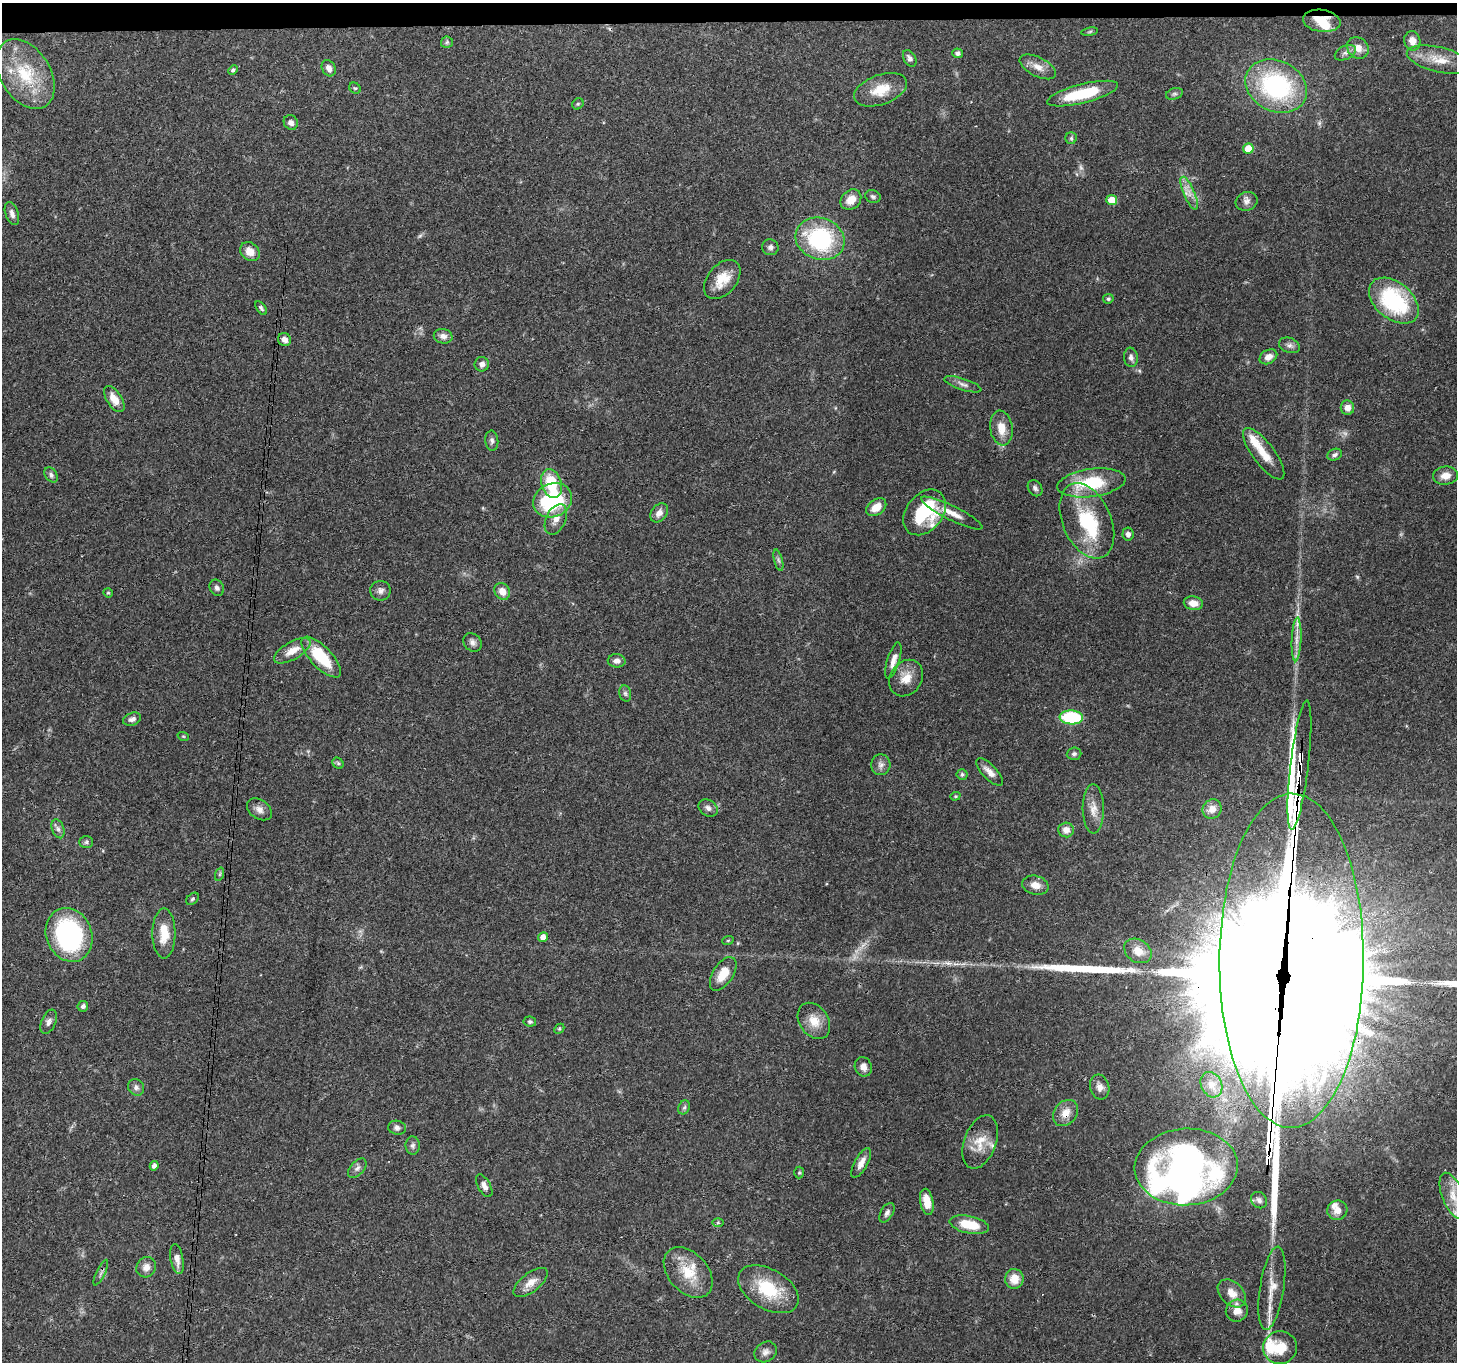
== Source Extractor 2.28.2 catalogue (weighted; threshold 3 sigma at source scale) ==
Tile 2 of 3 x 3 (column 2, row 1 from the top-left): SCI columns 1462-2916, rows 2878-4237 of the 4380 x 4454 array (HDU 1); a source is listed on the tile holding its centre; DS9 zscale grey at full resolution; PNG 1459 x 1364 px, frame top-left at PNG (2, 3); each listed source drawn as its Kron ellipse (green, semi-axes under 4 px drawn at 4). Shown black and unused: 2% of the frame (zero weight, under 3 of 4 exposures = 6% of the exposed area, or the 3 px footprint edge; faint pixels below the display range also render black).
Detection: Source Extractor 2.28.2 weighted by HDU 2 'WHT'; one run over the whole footprint, this tile lists its part. Background 0.0815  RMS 0.0035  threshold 0.0158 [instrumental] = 3 sigma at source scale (4.5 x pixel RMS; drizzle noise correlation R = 1.50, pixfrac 1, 0.05/0.05 arcsec/px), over >= 5 px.
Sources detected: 159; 3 too faint to see at this stretch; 5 inside a brighter object's white glare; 1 cosmic-ray / hot-pixel residue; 4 long thin detections or spike segments (spike, bleed or trail) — neither listed nor drawn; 5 inside a brighter listed object's ellipse — not listed separately; the other 141 listed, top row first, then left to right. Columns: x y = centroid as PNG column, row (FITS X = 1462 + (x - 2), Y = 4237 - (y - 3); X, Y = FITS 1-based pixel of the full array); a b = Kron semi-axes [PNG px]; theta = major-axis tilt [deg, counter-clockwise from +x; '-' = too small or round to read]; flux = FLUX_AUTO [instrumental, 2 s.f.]
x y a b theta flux
1322 21 19 11 -7 7.9
1090 32 8 4 9 0.54
1412 41 10 8 -78 2.7
447 42 6 5 - 0.61
1358 48 11 10 - 3.2
958 53 5 5 - 0.93
1345 53 11 6 26 1.4
910 58 9 6 -60 1.4
1439 60 33 12 -13 7.3
1038 67 20 9 -27 3.5
329 68 8 6 -60 1.8
233 70 5 4 - 0.89
25 74 38 25 -58 19
1276 86 32 25 -27 47
355 88 6 5 - 0.54
880 90 27 15 20 8.3
1082 94 36 9 14 17
1174 94 9 5 18 0.75
578 104 6 5 - 0.49
291 122 7 6 - 1.5
1071 138 6 6 - 0.67
1248 149 5 5 - 5.6
1189 193 18 5 -66 2.8
873 196 8 6 -18 0.88
851 200 11 9 44 4.7
1112 200 5 5 - 5.3
1247 201 11 9 18 1.7
12 214 12 6 -71 1.5
820 239 25 20 -20 37
770 247 8 8 - 1.3
250 252 10 8 -41 3.5
722 279 22 14 50 6.9
1108 299 5 4 - 0.71
1394 301 28 18 -40 34
261 308 8 4 -55 0.72
443 336 9 7 -11 1.8
284 340 7 6 - 1.9
1289 345 11 7 -22 1.4
1131 357 9 7 -85 1.4
1268 357 9 7 28 2.8
482 364 7 7 - 1.4
963 384 19 5 -18 1.8
114 399 15 7 -57 4
1347 408 7 6 - 2.6
1001 428 17 11 -81 4.7
492 441 10 6 -86 1.1
1264 454 31 11 -53 6.6
1335 455 7 5 23 0.96
51 475 8 6 -56 0.96
1445 476 13 9 8 3
1091 483 34 14 8 18
551 484 15 10 -72 12
1035 488 9 6 -56 1.1
553 500 20 16 25 30
876 507 11 7 36 4.2
925 512 25 18 52 26
659 513 10 7 51 2.2
952 513 34 7 -26 4.6
556 519 16 10 65 3.4
1087 521 40 24 -66 25
1128 534 6 6 - 1.1
778 560 11 3 -75 0.81
217 588 8 6 -63 1.2
380 591 10 10 - 1.6
502 591 9 7 -56 3.5
108 593 5 4 - 0.41
1193 603 9 7 -9 3.2
1297 639 22 4 87 2.9
472 642 10 8 -46 1.5
292 651 20 9 30 4.4
321 657 26 10 -46 15
893 660 19 6 73 2.7
617 661 9 6 -2 1.8
906 678 19 15 55 5.2
625 693 8 6 -75 0.86
1071 717 11 7 -3 24
132 719 9 6 21 1.3
183 736 6 3 -18 0.37
1074 754 7 6 - 0.87
338 763 6 5 - 0.6
881 765 10 9 - 1.7
1299 765 65 9 83 1100
989 772 18 7 -46 2.7
962 774 5 5 - 0.77
955 796 5 4 - 0.42
708 808 10 7 -34 1.5
259 809 13 9 -35 2.2
1093 809 24 10 -89 4.1
1212 809 10 9 - 3.3
58 829 10 6 -69 1.3
1066 830 7 7 - 2.5
86 842 7 6 - 0.74
220 874 7 4 71 0.56
1035 885 13 9 -15 3.1
193 899 7 5 41 0.62
164 933 25 11 90 6.8
69 935 27 23 -68 55
543 937 5 5 - 2.4
728 940 6 3 19 0.37
1138 951 15 11 -33 4.8
1291 961 167 72 90 18000
723 974 19 10 57 6.1
83 1006 5 5 - 1
814 1021 20 14 -55 5.4
49 1022 13 7 67 1.6
530 1022 6 5 - 0.72
559 1029 5 4 - 0.45
863 1067 10 8 -67 2.2
1211 1085 13 10 -64 3.1
136 1087 8 7 - 1.3
1100 1087 12 9 -73 2.2
684 1107 7 5 67 0.79
1065 1113 14 11 52 4.1
397 1128 9 7 -9 1.3
980 1142 28 16 70 7.1
413 1145 9 7 89 1.2
861 1163 16 6 61 2.9
154 1166 4 4 - 1.5
1186 1167 51 38 3 160
357 1168 11 6 50 1.5
799 1173 6 5 - 0.49
484 1186 12 6 -61 1.7
1453 1196 24 11 -68 6.7
1259 1200 9 7 -48 1.3
927 1202 13 6 -78 5.4
1337 1210 10 10 - 3
887 1213 11 6 59 1.3
718 1223 6 4 0 0.44
969 1225 20 8 -12 9.1
177 1259 15 6 -80 2.4
146 1267 10 9 - 2.4
688 1272 29 19 -47 11
101 1273 14 2 64 0.72
1014 1279 10 9 - 4.9
531 1282 20 9 37 3.7
1272 1288 42 12 81 6.8
768 1289 33 20 -30 16
1232 1293 16 11 -45 4.2
1237 1311 11 10 - 3.7
1280 1348 17 16 - 7.5
766 1352 12 9 35 1.8
Overlapping masked pixels (flux is a lower limit): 5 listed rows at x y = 1322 21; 1299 765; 1291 961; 723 974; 1065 1113